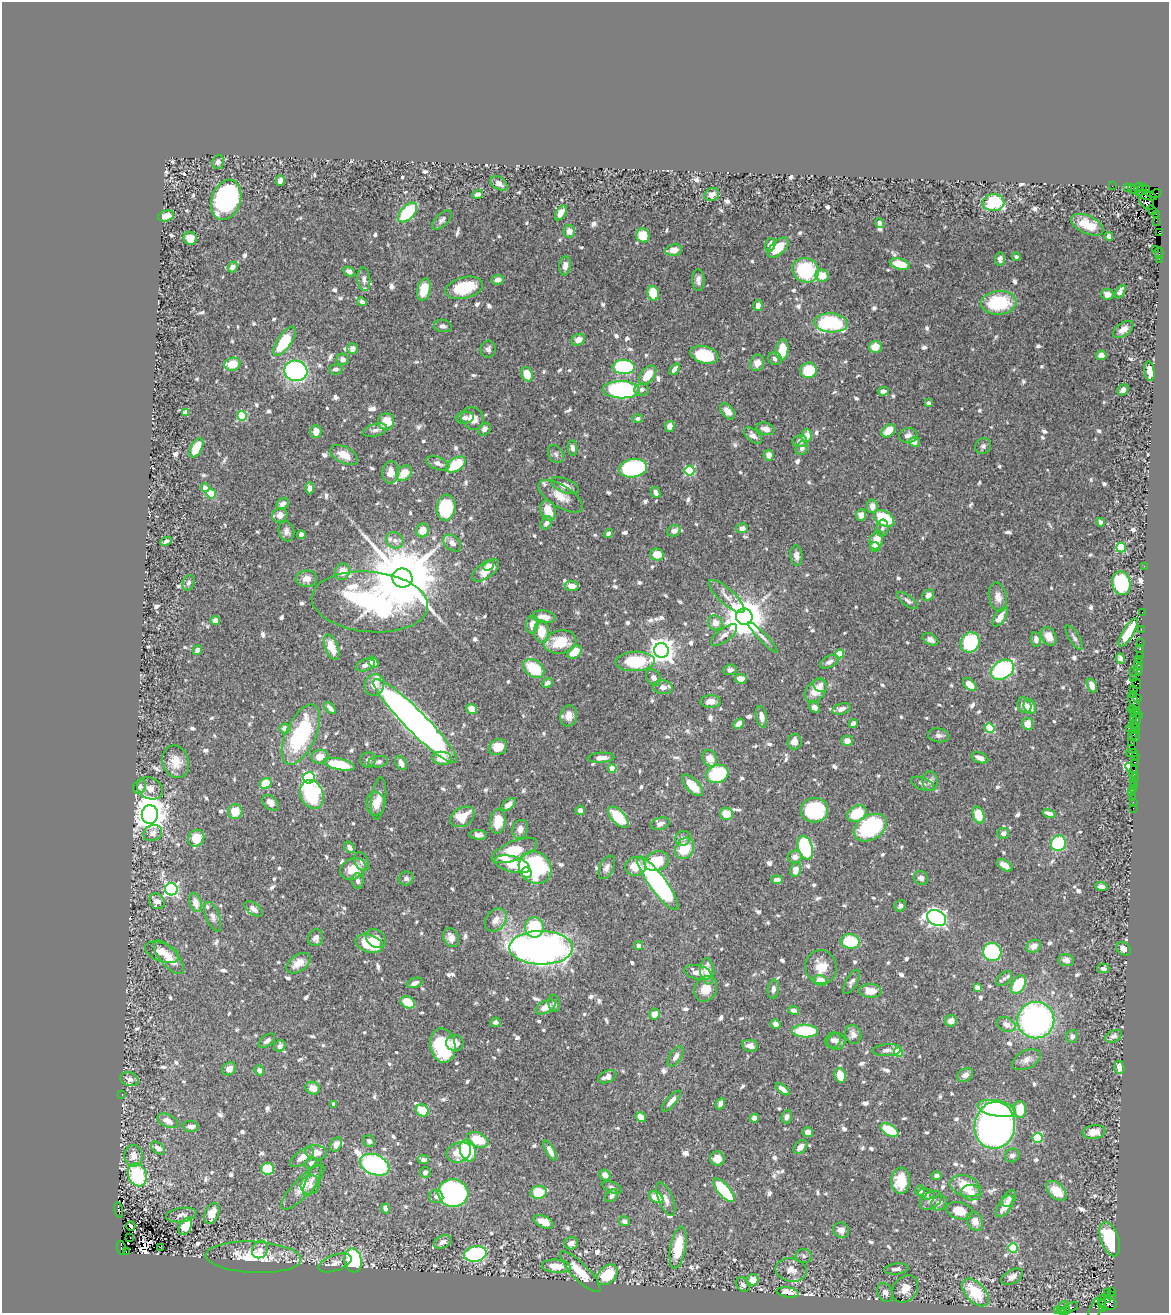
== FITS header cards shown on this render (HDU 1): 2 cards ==
NAXIS1  =                 1167
NAXIS2  =                 1311

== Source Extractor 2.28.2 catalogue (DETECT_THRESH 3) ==
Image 1167 x 1311 px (HDU 1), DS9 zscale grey, 1 PNG px = 1 image px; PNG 1171 x 1315 px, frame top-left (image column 1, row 1311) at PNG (2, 2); each listed source drawn as its Kron ellipse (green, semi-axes under 4 px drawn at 4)
Background 1.26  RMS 0.018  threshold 0.0551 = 3 sigma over >= 5 px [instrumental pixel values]
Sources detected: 938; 3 with non-positive FLUX_AUTO (blend fragments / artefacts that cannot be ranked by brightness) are neither listed nor drawn; of the other 935, the 500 brightest by FLUX_AUTO listed and drawn (435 fainter detections omitted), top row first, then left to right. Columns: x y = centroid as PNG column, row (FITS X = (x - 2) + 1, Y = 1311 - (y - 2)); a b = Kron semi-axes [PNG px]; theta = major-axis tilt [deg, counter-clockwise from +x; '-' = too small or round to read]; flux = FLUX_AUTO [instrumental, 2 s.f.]
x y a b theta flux
218 162 7 6 - 5
280 181 5 4 - 4.5
499 183 9 6 -33 7.4
1112 186 2 2 - 23
1128 188 2 2 - 11
1138 188 5 2 - 100
1133 189 6 2 -42 93
1141 190 7 3 47 170
1146 190 4 3 - 30
478 194 5 4 - 4.6
1156 194 6 3 14 28
712 195 8 6 32 9
1146 195 11 4 -17 420
226 200 21 14 70 270
1147 202 9 6 -49 480
993 203 11 8 -2 110
1152 210 5 2 - 58
408 212 12 6 47 76
561 213 8 4 58 10
1156 214 4 2 - 47
166 216 8 5 14 14
442 220 12 6 43 4.2
1156 221 2 2 - 6.1
879 223 5 4 - 3.9
1087 225 17 9 -24 28
569 231 6 6 - 8.8
1159 232 4 3 - 28
643 235 7 6 - 29
1109 236 4 4 - 4.5
190 238 7 6 - 19
770 245 7 5 72 6.2
778 248 13 7 43 22
1156 249 2 2 - 19
674 250 8 5 11 12
1159 253 5 2 - 47
1016 257 4 3 - 4.1
1000 259 6 5 - 4.2
1159 259 2 2 - 10
900 264 10 5 -13 25
565 266 9 6 83 6.2
233 267 6 5 - 8.5
806 270 13 12 - 87
349 271 6 4 -26 6.4
822 276 6 6 - 21
364 279 12 6 -86 5.5
498 280 6 5 - 6.1
698 280 11 6 -89 5.9
464 288 19 10 15 51
424 290 11 6 77 30
1120 291 7 4 58 4.3
653 293 7 6 - 30
1107 294 6 5 - 7.1
362 302 5 4 - 5.2
999 303 18 12 5 74
758 305 5 4 - 7.3
831 323 17 9 -4 130
443 326 9 6 -9 4.5
1123 329 12 6 36 9.9
578 340 7 5 30 11
285 341 17 7 55 63
875 347 6 6 - 20
352 349 5 5 - 8.6
488 349 8 7 - 4.4
782 350 10 6 85 28
704 355 14 8 -15 66
1101 355 5 5 - 9.9
343 359 6 5 - 5.3
775 359 6 6 - 5
757 363 8 7 - 11
232 364 8 6 15 28
624 367 11 7 -3 170
336 369 7 5 7 4.2
674 369 7 4 51 6.7
808 370 8 7 - 60
296 371 11 10 - 220
1150 371 10 5 -83 14
527 374 7 5 -70 24
648 375 11 6 50 25
621 390 19 8 -1 190
641 390 7 6 - 5.9
1123 390 6 5 - 4.5
883 391 5 4 - 5.2
928 403 4 3 - 4.2
728 411 9 5 -52 9.6
185 412 4 4 - 11
242 416 5 4 - 73
465 418 9 6 8 5.1
473 418 12 10 -46 15
637 418 5 4 - 4.2
386 422 8 8 - 22
670 426 5 5 - 9.5
484 429 7 5 50 4.6
765 429 9 6 -16 7.3
375 430 12 6 16 5.8
316 431 6 5 - 13
888 431 8 5 40 22
753 436 10 6 -40 6.8
807 436 6 5 - 13
908 436 9 7 7 6.9
800 441 7 6 - 6.1
915 442 5 5 - 5.4
983 446 8 7 - 4.1
196 448 10 5 61 33
572 448 8 5 -82 4.3
802 448 7 6 - 5.3
556 454 9 7 -58 4.2
344 455 15 8 -27 16
769 455 5 5 - 9
438 463 12 6 -20 6.3
456 465 11 6 34 53
633 468 14 9 10 170
690 471 5 5 - 83
390 472 11 8 87 14
404 473 8 6 46 23
565 486 15 7 -22 10
205 488 4 4 - 10
310 488 6 4 89 6.3
655 492 6 4 -64 5.9
211 494 5 4 - 32
560 496 25 11 -31 18
283 504 6 5 - 8.3
872 506 6 5 - 10
446 508 13 9 81 99
548 511 10 7 -70 16
280 515 8 7 - 11
861 515 6 5 - 8.3
884 518 11 7 -32 59
1101 522 4 3 - 3.9
546 523 7 5 57 5.6
742 528 6 5 - 6.3
882 528 8 6 82 4.9
422 530 7 6 - 17
286 531 10 7 -75 5.4
674 531 7 5 26 7.1
608 533 4 4 - 6.2
301 534 4 4 - 4.2
395 540 9 8 - 7.1
876 540 9 6 73 21
166 541 6 4 27 4.2
452 543 10 7 -40 7.4
875 547 5 5 - 16
1121 547 5 5 - 74
657 555 7 6 - 18
796 556 10 6 -84 5.3
489 566 6 4 41 5.7
1144 566 2 2 - 15
486 570 15 7 36 22
342 572 8 7 - 15
402 578 10 9 - 17000
306 579 11 8 4 9.6
188 583 8 5 69 4
1121 583 12 9 -78 100
572 586 7 5 -7 12
928 595 6 5 - 7.4
727 596 23 7 -42 11
998 597 14 9 -78 11
907 601 13 5 -37 4.5
370 602 58 30 -5 450
1142 612 2 2 - 26
544 617 12 6 -9 11
744 617 8 8 - 4100
1000 617 11 5 57 10
215 621 5 4 - 10
715 623 8 7 - 12
532 624 9 6 83 9.9
1141 630 2 2 - 11
542 632 11 7 -85 20
1128 632 16 5 58 34
724 635 16 6 37 8
1049 636 10 7 -63 13
763 637 20 4 -46 5.4
1074 638 14 5 -58 4.1
930 639 8 5 -28 5.4
1036 639 7 5 -85 5.6
560 642 16 11 10 34
970 642 10 9 - 130
1140 642 2 2 - 39
332 647 13 6 -68 21
1140 649 3 3 - 59
197 650 5 4 - 5.7
661 650 7 7 - 1200
575 652 8 5 36 23
840 654 4 4 - 37
1140 655 2 2 - 14
1120 658 5 4 - 4.8
1139 659 3 2 - 59
635 661 19 10 2 58
373 662 6 4 -50 13
829 662 10 5 29 5.3
1139 664 5 4 - 100
365 665 9 6 21 5.3
534 668 11 8 -35 49
730 670 7 5 6 5.2
1003 670 12 9 33 170
1139 670 6 3 -90 110
1134 671 2 2 - 34
654 678 9 6 -52 5.7
1134 678 2 2 - 54
741 679 6 5 - 15
547 683 6 4 44 5.4
1136 683 6 4 -76 110
374 685 11 9 69 15
820 685 7 6 - 3.9
970 685 8 5 -44 16
1092 685 7 4 -68 11
663 687 10 7 -6 6.3
1133 689 2 2 - 88
816 691 13 9 48 20
1134 694 3 2 - 34
1137 698 4 2 - 56
711 701 10 6 -1 8.7
1134 701 9 4 -65 580
1024 705 8 6 -64 9.3
814 707 6 5 - 5.2
1030 707 7 6 - 14
330 708 7 4 -46 5.5
472 709 6 5 - 15
841 709 9 5 17 6
1132 709 4 3 - 140
1137 710 3 3 - 58
1136 714 7 3 -26 210
569 716 10 8 82 10
761 717 11 5 -78 11
1133 719 2 2 - 57
415 721 58 10 -45 1100
1137 721 8 3 76 150
853 723 5 4 - 6.9
739 724 6 4 45 9
1028 724 6 5 - 12
1133 724 3 2 - 230
285 728 5 5 - 11
990 728 5 4 - 79
1132 728 7 2 -1 110
1136 731 3 2 - 44
301 735 32 15 66 110
939 735 11 7 -7 4.8
1133 735 5 4 - 120
1136 735 6 3 -84 100
794 741 8 7 - 7.8
847 741 6 5 - 7.1
1132 743 2 2 - 27
498 747 9 7 24 22
1132 748 2 2 - 53
1132 753 6 2 -1 83
1135 756 2 2 - 38
320 757 8 7 - 14
442 758 10 6 -5 16
601 758 13 5 3 8
710 758 8 7 - 16
980 758 9 5 -20 6.6
368 760 7 7 - 4
176 762 17 13 -72 19
378 762 10 5 9 4.3
1135 762 3 2 - 39
401 763 7 5 -61 7.4
339 764 16 5 -11 50
612 768 4 4 - 25
1131 768 6 4 -30 130
1133 771 6 4 73 190
717 774 11 8 17 97
309 778 6 5 - 180
1134 778 3 2 - 72
930 781 9 8 - 6.8
1134 782 3 2 - 56
266 783 6 5 - 32
923 784 12 6 -23 4.7
692 785 13 6 -45 27
1134 786 3 2 - 44
139 787 7 6 - 5.7
150 788 14 10 -25 10
1133 789 3 2 - 11
1131 793 2 2 - 16
312 794 15 11 -68 110
1133 798 3 3 - 100
379 799 21 7 83 11
1133 802 2 2 - 13
271 803 9 6 -41 8.4
376 804 12 9 -88 13
509 804 8 5 41 7.5
1133 808 2 2 - 18
580 810 4 4 - 5.9
814 810 14 12 9 97
235 812 7 7 - 24
1049 813 6 3 -15 5.1
150 814 9 8 - 2200
726 814 6 6 - 19
857 814 10 7 29 41
979 815 8 5 -73 32
462 817 13 9 32 27
618 817 13 7 -46 45
498 822 12 7 83 22
660 824 9 6 15 5.5
870 828 17 12 30 130
520 829 9 7 69 8.4
153 833 9 7 26 7.3
1003 833 6 5 - 5.6
478 835 9 5 -5 5.9
196 838 8 7 - 28
683 838 8 7 - 5.1
1058 843 8 7 - 83
349 847 6 4 -56 6.1
685 848 11 8 58 39
805 848 12 7 -71 120
514 851 24 9 22 45
795 857 7 6 - 6.4
657 861 12 9 21 41
362 862 10 7 -63 4.4
512 864 18 8 -15 44
1005 865 8 5 -32 10
636 866 10 9 - 21
607 867 12 7 65 6.1
535 868 17 15 -44 160
353 869 13 10 26 24
796 870 7 5 75 12
526 872 5 5 - 52
406 878 7 6 - 4.3
921 878 7 6 - 5.9
777 880 5 4 - 7.1
358 881 8 6 -85 5.2
658 883 32 8 -54 270
1101 886 6 4 -6 5.6
171 889 6 6 - 260
157 901 8 7 - 10
195 902 9 6 -72 12
900 906 6 5 - 4.3
253 909 10 5 -37 5.3
213 917 15 6 -68 5.9
936 918 10 7 -29 490
496 920 12 9 51 12
534 927 10 9 - 82
316 938 8 7 - 7
451 938 10 7 -65 8.3
376 939 11 8 -40 9.7
850 941 9 7 -8 63
369 944 14 9 -18 50
639 946 4 4 - 5.4
1034 946 7 6 - 7.8
541 948 32 17 -1 730
1123 949 8 6 -35 6.5
162 952 18 9 -21 15
992 952 9 9 - 140
169 957 21 8 -49 17
1066 960 7 6 - 6.6
298 963 13 8 35 16
821 967 17 15 -86 22
1103 968 6 5 - 4.5
707 971 13 7 -85 16
698 973 13 7 -13 12
1004 978 9 5 41 4.1
821 980 6 5 - 19
852 982 13 5 61 4.6
415 983 8 4 21 6.6
1018 985 10 6 57 53
977 988 4 4 - 16
706 989 13 11 64 18
773 989 9 6 85 4.8
870 991 11 6 -2 17
408 1002 7 5 -28 29
554 1003 8 5 -77 3.9
546 1007 11 6 28 12
794 1010 5 4 - 5
655 1014 6 5 - 9.3
1036 1020 18 18 - 320
951 1021 6 5 - 8.4
496 1022 5 4 - 4.2
776 1024 5 4 - 5.4
1006 1024 10 7 -25 8.9
805 1031 13 6 -2 83
853 1034 9 8 - 7.4
1072 1036 6 5 - 4.4
1114 1036 8 5 24 4.4
833 1040 8 7 - 3.9
267 1041 9 5 37 4.2
836 1041 9 8 - 5.3
455 1043 8 8 - 8.7
443 1045 17 12 -80 91
280 1046 6 5 - 4.5
750 1046 8 6 -7 7.1
887 1050 14 6 5 5.7
898 1052 5 4 - 56
676 1056 11 5 57 7.1
1026 1060 15 9 26 9.1
1119 1067 7 5 -81 6.5
229 1069 7 6 - 7.7
259 1070 5 4 - 6.1
840 1075 8 5 -78 24
965 1075 8 6 31 7.3
607 1077 9 6 23 7.7
129 1079 9 6 -19 6.2
313 1088 7 6 - 11
783 1089 8 4 -37 8.6
122 1095 2 2 - 9.7
671 1101 13 4 49 8.2
334 1104 4 3 - 4.9
720 1104 6 4 65 5.2
997 1108 19 8 -11 130
1020 1109 8 6 -87 39
422 1110 7 6 - 30
641 1117 5 4 - 14
787 1117 6 5 - 5.3
754 1118 4 4 - 7
168 1121 11 6 -26 9.9
995 1125 23 20 81 650
191 1126 8 5 -3 6.9
889 1130 10 5 -28 51
808 1132 5 5 - 6.1
1094 1132 11 7 7 11
1037 1138 5 5 - 78
478 1140 11 7 -21 32
369 1141 6 5 - 3.9
336 1144 7 5 60 8
800 1147 8 5 47 8.3
158 1148 8 5 -40 6.5
468 1151 11 7 -70 74
550 1151 11 4 -61 8.4
316 1152 11 7 -10 11
459 1152 13 9 24 23
1012 1155 7 6 - 5.4
133 1156 11 9 -81 11
302 1157 14 6 37 9.7
717 1159 7 7 - 10
423 1160 6 4 -5 4.9
311 1163 6 5 - 5.4
375 1165 15 10 -24 370
267 1169 6 6 - 44
425 1172 5 5 - 4.4
137 1175 12 9 -69 84
605 1175 6 5 - 10
937 1176 5 4 - 4.1
312 1178 19 5 67 7.4
901 1181 13 9 85 30
310 1185 10 9 - 6.9
965 1186 15 10 -19 32
303 1187 29 9 46 19
612 1187 10 5 -21 4.5
724 1190 15 6 -48 110
920 1191 5 5 - 4.6
1056 1191 12 7 -44 25
539 1192 8 6 14 43
453 1193 15 14 - 260
971 1193 10 7 -9 10
926 1194 8 5 -12 4.8
611 1196 7 5 44 4.7
436 1197 7 6 - 4.3
656 1197 8 5 -30 23
1009 1198 9 6 55 4.1
666 1199 18 7 -67 9.5
931 1200 12 8 32 6.5
939 1203 8 7 - 5.9
1005 1206 12 6 55 15
385 1209 5 4 - 5.9
119 1210 8 4 -79 290
960 1211 13 8 -15 19
212 1214 11 6 66 14
181 1215 15 7 9 7
624 1221 5 5 - 3.9
975 1221 10 7 -61 9.5
544 1222 10 5 -25 13
131 1226 5 3 - 4.8
185 1226 9 5 61 42
841 1230 8 7 - 6
130 1237 2 2 - 4.1
1110 1239 18 9 -70 77
443 1242 9 6 25 6.6
571 1243 7 6 - 6.8
160 1247 2 2 - 17
121 1248 7 3 -81 320
678 1248 21 7 80 51
1013 1248 5 5 - 62
260 1249 9 7 58 6.4
126 1252 3 3 - 230
475 1254 11 7 10 140
804 1256 8 7 - 4.1
253 1257 48 15 -3 53
353 1260 12 8 -82 160
335 1263 17 8 20 8.5
556 1266 14 6 -4 18
896 1269 12 5 6 5.6
791 1270 16 11 -10 14
580 1272 27 8 -45 30
607 1275 12 8 43 50
1012 1277 11 6 29 8.9
753 1280 6 6 - 15
743 1284 8 6 -56 4.5
905 1289 15 11 50 15
788 1292 11 5 -8 20
885 1292 10 7 -65 8
975 1292 16 9 -48 50
1112 1292 3 2 - 81
1107 1293 2 2 - 11
1112 1295 3 2 - 36
1108 1300 3 3 - 350
1102 1302 4 3 - 220
1108 1304 9 6 -3 360
1097 1306 13 6 57 390
1063 1307 7 4 65 120
1071 1307 7 4 31 110
1102 1307 4 3 - 210
1057 1310 4 2 - 41
1066 1310 5 3 - 250
At the frame edge (FLAGS 8, measured only in part): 1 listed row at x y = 1066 1310
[435 fainter detections neither listed nor drawn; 3 non-positive-flux detections neither listed nor drawn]